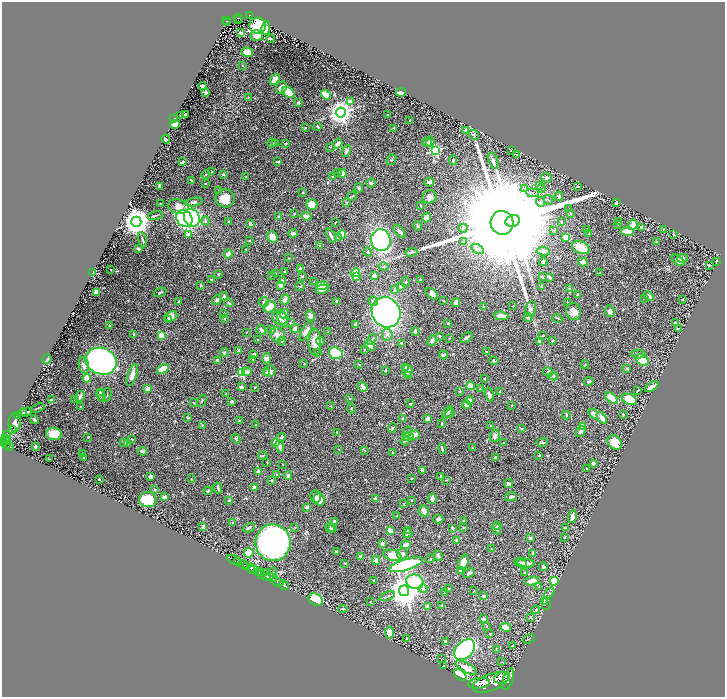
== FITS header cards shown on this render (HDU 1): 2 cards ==
NAXIS1  =                 1446
NAXIS2  =                 1389

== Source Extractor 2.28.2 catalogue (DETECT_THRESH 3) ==
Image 1446 x 1389 px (HDU 1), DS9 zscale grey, zoomed out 1/2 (1 PNG px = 2 x 2 image px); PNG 727 x 699 px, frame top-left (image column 2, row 1389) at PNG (2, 2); each listed source drawn as its Kron ellipse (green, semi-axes under 4 px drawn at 4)
Background 0.718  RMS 0.018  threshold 0.0531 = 3 sigma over >= 5 px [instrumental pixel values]
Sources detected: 638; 47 cannot appear on this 1/2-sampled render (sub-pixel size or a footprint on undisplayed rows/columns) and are neither listed nor drawn; of the other 591, the 500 brightest by FLUX_AUTO listed and drawn (91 fainter detections omitted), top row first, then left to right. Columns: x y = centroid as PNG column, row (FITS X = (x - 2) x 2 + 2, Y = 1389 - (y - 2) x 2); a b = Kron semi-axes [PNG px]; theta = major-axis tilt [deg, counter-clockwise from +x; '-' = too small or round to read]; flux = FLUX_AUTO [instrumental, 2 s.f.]
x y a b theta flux
250 16 4 3 - 130
238 18 5 2 - 150
238 20 2 1 - 28
227 21 4 2 - 110
227 23 2 1 - 33
258 26 8 8 - 360
266 28 7 4 79 27
241 32 4 2 - 9.5
257 35 6 5 - 31
271 38 4 3 - 4.9
247 52 6 4 -16 34
242 66 2 2 - 1.9
275 79 6 4 49 26
202 86 4 2 - 8.9
281 88 6 5 - 15
289 92 7 4 -40 96
401 92 5 3 - 23
205 93 3 3 - 6.1
326 95 5 4 - 55
248 98 3 2 - 2.9
350 101 2 2 - 51
298 102 3 3 - 6.6
341 112 5 5 - 3000
185 114 2 2 - 7.1
387 115 2 2 - 4.4
181 116 2 2 - 3.4
174 119 2 2 - 5.9
410 120 2 2 - 3
175 125 5 4 - 35
318 127 4 2 - 2.4
305 128 3 2 - 3.4
394 128 3 3 - 2.5
465 130 2 2 - 12
474 135 5 3 - 5
166 139 4 3 - 10
430 141 5 4 - 8.4
427 142 5 3 - 13
272 143 5 3 - 3.3
286 143 4 2 - 5.4
276 144 3 2 - 2
338 144 5 3 - 15
330 147 3 2 - 1.8
435 150 4 4 - 460
346 151 6 4 62 9.5
511 151 2 1 - 1.9
517 155 4 2 - 2.6
391 160 6 4 53 5.6
453 160 5 3 - 5.4
493 161 8 4 -71 9.7
182 162 3 2 - 7.2
278 162 3 2 - 4.6
212 172 2 2 - 3.5
338 172 3 2 - 3.1
342 173 4 3 - 13
206 174 4 2 - 3.1
223 174 3 3 - 6.4
246 176 3 2 - 1.9
332 177 2 2 - 2
546 178 5 5 - 13
192 181 4 2 - 4.2
429 182 4 3 - 15
205 183 2 2 - 1.7
371 183 5 4 - 9.6
159 186 4 3 - 7.1
539 186 3 2 - 2.5
578 186 4 2 - 3.3
359 188 4 3 - 5.2
524 188 3 2 - 2.4
541 188 4 2 - 2.3
219 191 4 2 - 2.7
303 192 3 2 - 2.3
533 193 6 2 -5 4.2
352 196 5 3 - 4
559 196 5 3 - 6.9
430 197 7 6 - 19
225 198 9 9 - 69
548 200 5 2 - 3.4
194 202 9 4 8 9.3
346 202 3 3 - 2.8
540 202 5 3 - 5.6
160 203 2 1 - 1.9
616 203 2 2 - 17
312 205 6 5 - 35
421 206 2 2 - 2.9
178 207 10 7 -12 73
569 209 2 2 - 2.3
294 214 2 2 - 2.9
570 214 4 2 - 2.5
155 215 7 2 16 5.1
306 216 5 3 - 32
279 217 2 2 - 19
192 218 9 7 -59 280
427 218 5 4 - 16
184 219 9 7 -51 390
206 221 4 4 - 6.6
228 221 3 3 - 2.8
513 221 7 6 - 72000
136 222 5 5 - 5700
335 222 2 1 - 2.2
561 222 3 3 - 3.1
619 222 3 3 - 2.1
502 223 12 11 - 190000
250 224 3 3 - 7.8
618 224 3 2 - 3.7
633 225 5 4 - 30
418 226 4 2 - 3.1
463 228 4 3 - 3.5
642 228 3 3 - 10
587 229 3 2 - 4.9
554 230 4 2 - 2.9
663 230 4 2 - 2.2
399 231 8 4 -49 9.9
627 231 6 3 -8 51
293 233 4 3 - 9
589 233 3 3 - 2.2
189 234 2 2 - 38
342 234 4 3 - 63
674 234 3 3 - 3.6
331 235 7 2 -66 12
272 237 6 5 - 38
566 237 4 4 - 34
338 238 4 4 - 4.8
142 240 8 3 -71 4.7
249 240 3 2 - 3.1
381 240 11 10 - 480
463 241 3 2 - 1.8
656 242 2 2 - 4.8
320 246 3 3 - 7.2
138 248 4 2 - 4.7
581 248 9 6 -23 58
246 249 2 1 - 1.8
477 249 7 4 -29 12
543 251 6 3 -7 22
368 252 4 3 - 3.9
411 252 6 2 4 4.8
228 254 4 4 - 19
289 258 2 2 - 1.9
682 258 5 4 - 7.9
678 260 7 4 -40 18
716 261 3 1 - 2.2
543 262 4 3 - 2.9
583 262 5 4 - 18
710 265 3 1 - 1.7
383 267 5 3 - 3.4
300 269 3 3 - 14
111 270 2 2 - 3.5
285 271 3 2 - 3.1
93 272 3 2 - 44
355 273 5 3 - 100
600 273 4 1 - 1.7
218 274 2 2 - 2.7
275 274 3 3 - 2.5
271 275 3 2 - 1.9
374 275 4 3 - 12
356 276 2 2 - 27
302 277 2 2 - 6.1
542 277 2 2 - 2.9
550 277 3 2 - 7.3
212 279 3 2 - 2.7
282 280 2 2 - 2.3
420 280 4 3 - 3.9
314 282 4 2 - 3.2
406 282 5 2 - 2.3
201 285 2 2 - 4.5
280 285 3 3 - 19
300 286 4 2 - 2.9
322 286 6 4 4 33
400 286 4 3 - 3.3
542 287 3 2 - 10
569 288 3 2 - 1.8
322 289 7 3 13 27
395 290 3 3 - 7.6
160 292 6 3 21 3.9
96 293 3 3 - 27
432 294 7 4 -39 15
577 295 3 3 - 2.5
224 296 4 3 - 6.2
649 296 5 3 - 11
645 298 4 3 - 2.5
217 300 5 4 - 6.8
285 300 5 4 - 16
683 300 2 2 - 3
178 301 2 2 - 2.7
336 301 2 2 - 16
373 301 5 4 - 9.1
443 301 3 2 - 2.5
264 302 5 5 - 9.3
567 302 3 2 - 1.7
229 303 5 3 - 5.3
456 303 4 3 - 24
513 306 2 1 - 1.7
270 307 6 5 - 76
483 307 3 3 - 3.8
530 309 7 5 78 10
610 311 6 5 - 14
386 312 15 14 - 1000
574 312 8 7 - 30
224 313 3 2 - 2.5
284 314 5 3 - 17
171 316 7 5 21 21
311 316 5 4 - 12
501 316 7 3 -6 25
280 318 8 6 -34 28
528 318 4 3 - 4.1
557 318 5 2 - 3.3
225 319 2 2 - 2
282 319 9 4 -71 20
169 320 4 3 - 6.3
290 323 4 3 - 4.6
448 323 2 2 - 4.1
675 323 3 2 - 9.3
356 325 4 3 - 16
110 326 3 2 - 2.8
678 328 3 2 - 2
295 329 4 4 - 12
261 330 5 3 - 11
272 330 3 2 - 2.2
306 331 11 4 61 24
415 331 4 3 - 7.2
246 332 2 2 - 2
327 332 3 3 - 2.7
134 335 4 2 - 3.8
161 335 4 3 - 54
277 335 7 7 - 18
387 335 6 5 - 11
543 335 2 2 - 2.2
440 336 2 2 - 6.1
466 337 7 2 38 5.5
450 338 3 2 - 1.7
372 339 6 2 53 4.1
258 340 3 2 - 4.8
552 340 3 3 - 5.2
282 341 4 3 - 3
320 341 4 3 - 6
432 341 5 4 - 8.5
539 341 4 3 - 5.9
315 342 13 6 90 38
401 343 2 2 - 16
370 345 6 3 -47 26
364 350 3 3 - 2.9
239 351 3 2 - 20
224 352 4 4 - 7.1
317 352 3 2 - 1.9
487 352 4 2 - 2.5
336 353 7 5 -20 200
254 354 3 2 - 6.8
638 354 7 4 -1 7.6
443 355 4 3 - 7.5
267 358 5 4 - 14
47 359 5 2 - 5
253 359 3 2 - 4.2
218 360 3 3 - 13
642 360 7 5 -38 69
101 361 16 13 -20 1100
494 361 4 3 - 2.9
304 364 3 2 - 1.7
359 364 3 2 - 1.9
84 365 8 5 -79 16
585 365 4 3 - 2.7
406 367 4 3 - 4
163 369 6 4 31 62
627 369 3 2 - 5.1
385 370 3 2 - 3.8
270 371 6 5 - 14
407 371 6 5 - 25
247 372 5 4 - 12
548 372 5 4 - 6.2
242 373 3 3 - 260
266 373 4 3 - 5.2
132 375 11 4 72 26
408 376 3 3 - 3.4
553 376 5 4 - 7.2
87 378 4 3 - 50
485 378 3 2 - 1.8
589 381 4 3 - 5.4
471 386 4 4 - 39
241 387 3 3 - 14
255 387 2 2 - 2.5
363 387 5 4 - 13
652 387 8 3 34 13
148 388 3 3 - 22
480 389 3 3 - 1.9
460 391 3 3 - 1.9
500 391 3 2 - 3
637 391 3 1 - 2.5
100 392 4 3 - 3.2
226 394 3 2 - 2.4
107 395 7 2 80 2.6
489 395 7 3 -75 10
80 396 6 3 63 12
101 396 6 3 -63 5.6
350 398 3 2 - 2
611 398 7 4 -38 83
629 399 8 5 -24 82
51 400 3 2 - 6.3
75 400 2 2 - 3.3
470 400 4 4 - 13
202 401 6 2 60 3.9
232 402 3 3 - 5
194 403 3 2 - 3
410 404 3 3 - 3.9
467 405 4 4 - 11
512 405 3 2 - 1.8
330 406 3 2 - 2
80 407 3 2 - 1.7
37 408 7 2 18 3.5
351 409 4 2 - 2.5
26 412 6 2 19 7.3
447 412 7 4 54 7.2
23 413 4 2 - 2.9
450 413 5 4 - 4.6
593 414 5 3 - 17
566 415 4 3 - 2.8
623 415 3 3 - 3.8
17 416 3 3 - 6.5
188 417 3 2 - 5.1
403 418 3 2 - 6.4
602 418 7 3 -57 29
428 419 4 3 - 24
34 420 4 3 - 5.5
239 421 3 2 - 4.8
15 423 9 6 -90 19
442 424 3 3 - 3.7
202 425 3 2 - 3
256 425 2 2 - 2.1
490 426 3 2 - 3.1
582 426 2 2 - 55
392 428 5 3 - 5.9
521 429 3 3 - 3.6
12 430 3 3 - 3.4
581 431 5 4 - 11
337 432 3 2 - 2.6
407 432 6 3 59 6.4
54 434 8 6 -5 48
6 435 3 2 - 23
414 435 6 3 16 28
495 436 6 5 - 14
88 437 3 2 - 2.4
281 437 4 3 - 8.6
408 437 5 4 - 31
6 439 3 3 - 360
132 439 3 2 - 2.8
236 439 5 3 - 4
6 441 5 2 - 450
405 441 4 3 - 3.2
3 442 5 2 - 310
124 442 2 2 - 16
276 442 4 3 - 31
503 442 3 2 - 2.1
542 442 5 2 - 4.6
615 442 8 6 -49 62
127 444 3 3 - 3
7 445 3 2 - 230
9 446 5 2 - 240
35 447 2 2 - 20
280 447 6 4 -80 10
473 448 3 3 - 3
339 449 2 2 - 1.8
442 449 5 2 - 4.5
364 450 3 2 - 1.9
142 451 5 3 - 8.9
83 453 3 2 - 1.7
392 453 3 2 - 2.7
263 455 4 2 - 5
539 455 3 2 - 1.7
83 457 2 2 - 3.3
495 457 3 2 - 2.1
49 459 2 1 - 1.7
267 462 3 2 - 2.4
593 463 3 2 - 9.5
283 464 2 2 - 2.1
587 469 2 2 - 4.4
423 470 4 3 - 11
259 472 3 3 - 26
277 474 4 3 - 2.9
288 476 4 3 - 9.9
441 476 3 2 - 3.1
151 477 4 3 - 13
412 478 3 2 - 2.6
99 479 2 2 - 3.2
191 479 3 2 - 1.8
272 480 3 3 - 3.4
446 480 3 2 - 1.7
509 484 4 3 - 8.6
254 487 3 3 - 22
218 488 5 2 - 5.5
155 489 3 3 - 3.4
208 491 4 2 - 4.6
315 496 6 5 - 12
164 497 3 2 - 33
511 497 6 4 15 7
375 499 4 3 - 9.9
432 499 5 3 - 13
148 500 9 7 -7 91
229 500 3 2 - 2.8
319 500 6 5 - 46
411 500 2 2 - 1.9
404 504 3 2 - 1.8
307 507 4 2 - 15
424 511 6 5 - 15
397 516 4 2 - 4.2
572 516 7 3 75 25
438 519 5 3 - 9.5
334 521 3 2 - 5.8
464 521 4 2 - 5.5
233 523 3 3 - 3.3
498 525 4 3 - 3.6
203 526 4 3 - 9.4
295 527 3 3 - 2.5
463 527 3 2 - 3.2
249 528 6 3 27 8.4
330 528 5 3 - 5.9
452 528 3 2 - 11
565 528 2 2 - 12
332 529 3 3 - 2.2
497 529 6 3 -67 7.6
390 530 2 2 - 48
407 530 3 2 - 1.7
408 534 5 2 - 3.7
565 537 2 2 - 2.7
530 538 3 2 - 14
457 540 3 3 - 11
273 543 18 17 - 1800
382 544 3 3 - 13
406 545 4 3 - 29
491 549 2 2 - 1.7
336 552 2 2 - 5.6
249 553 5 4 - 89
533 553 4 3 - 5.9
402 554 6 5 - 10
392 555 9 5 -15 52
438 556 6 3 -69 7.3
361 557 3 3 - 9.5
430 559 5 2 - 2.8
234 560 8 2 -27 290
376 560 4 4 - 13
238 562 3 2 - 280
463 562 8 5 70 37
345 563 4 3 - 2.2
521 563 6 4 -26 5.3
526 563 9 4 -8 17
243 564 5 2 - 1000
406 565 17 5 17 370
247 566 3 2 - 630
543 567 4 3 - 9.2
251 568 4 2 - 930
253 569 4 2 - 1400
461 570 4 4 - 8.8
259 572 4 3 - 880
273 572 4 3 - 4
265 573 3 2 - 130
469 573 6 4 26 7.9
525 573 3 2 - 3.5
262 574 3 2 - 290
266 576 3 2 - 630
271 577 6 4 -27 1000
373 581 2 1 - 1.8
532 581 7 3 10 31
554 581 4 4 - 150
277 582 6 2 -23 1000
415 582 8 7 - 240
284 585 5 2 - 1200
539 586 3 2 - 1.9
449 588 2 2 - 4.6
423 589 5 4 - 8.4
404 591 5 5 - 6100
474 591 3 2 - 1.8
445 593 2 2 - 9.2
549 593 6 4 48 6.7
387 596 8 3 22 7.5
484 596 2 2 - 11
316 600 7 5 -37 93
370 602 2 2 - 1.8
544 602 3 2 - 2.2
546 603 7 3 89 4.5
442 605 3 2 - 2
427 607 3 3 - 25
343 609 4 3 - 3.4
536 610 4 3 - 4.7
530 617 4 3 - 2.2
484 619 2 2 - 18
486 627 3 2 - 1.7
505 627 5 3 - 30
390 633 6 4 -84 27
489 634 3 2 - 3.3
407 639 2 2 - 1.7
529 639 6 2 20 2.1
445 641 3 2 - 2.5
512 646 4 3 - 3.8
465 650 12 8 44 890
496 650 3 2 - 2.5
441 659 4 3 - 2.7
502 662 2 2 - 1.6
444 666 3 2 - 1.7
466 668 12 4 -28 42
460 675 7 4 -40 130
502 678 8 5 15 4300
508 679 11 5 73 4200
491 682 19 8 20 12000
479 683 11 5 6 4900
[91 fainter detections neither listed nor drawn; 47 sub-pixel or undisplayed-footprint detections neither listed nor drawn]